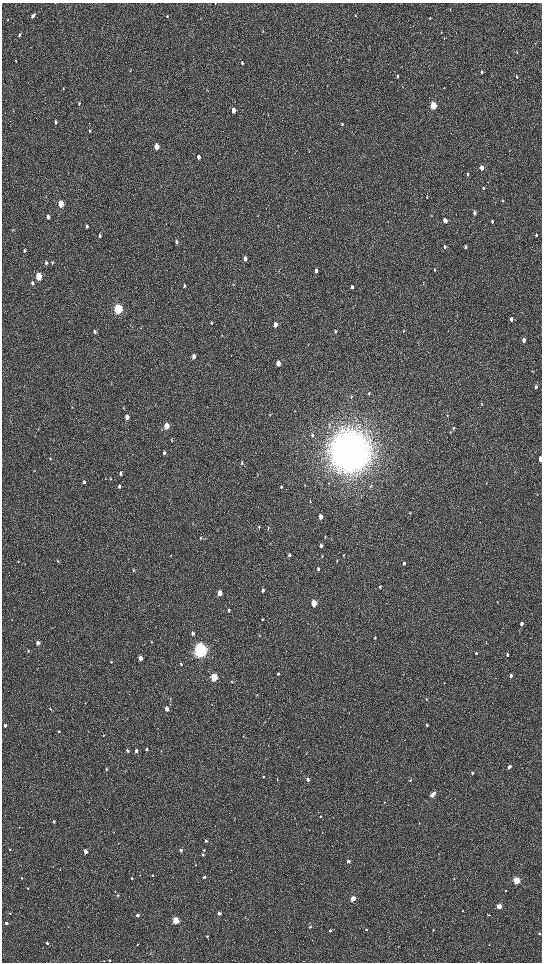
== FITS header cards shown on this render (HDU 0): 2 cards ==
NAXIS1  =                 1080 / length of data axis 1
NAXIS2  =                 1920 / length of data axis 2

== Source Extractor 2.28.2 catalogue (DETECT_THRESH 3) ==
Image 1080 x 1920 px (HDU 0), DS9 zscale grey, zoomed out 1/2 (1 PNG px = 2 x 2 image px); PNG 544 x 964 px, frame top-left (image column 1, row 1919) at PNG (2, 3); no overlay
Background 516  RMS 35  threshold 104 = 3 sigma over >= 5 px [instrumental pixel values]
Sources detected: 204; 2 cannot appear on this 1/2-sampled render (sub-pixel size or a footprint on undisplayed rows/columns) and are not listed; the other 202 listed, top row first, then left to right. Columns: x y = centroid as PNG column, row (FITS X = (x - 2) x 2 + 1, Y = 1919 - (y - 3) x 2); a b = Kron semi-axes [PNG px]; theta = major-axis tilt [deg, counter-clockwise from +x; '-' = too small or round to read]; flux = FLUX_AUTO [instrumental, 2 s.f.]
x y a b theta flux
215 3 3 3 - 4.4e+03
33 16 6 4 51 2.0e+04
167 16 4 3 - 8.1e+03
355 16 3 3 - 4.3e+03
430 18 4 2 - 4.0e+03
263 31 3 2 - 3.3e+03
441 32 3 2 - 3.6e+03
19 35 4 3 - 9.0e+03
444 38 4 3 - 4.9e+03
535 43 3 2 - 2.4e+03
517 53 3 2 - 3.7e+03
15 61 3 3 - 5.2e+03
242 63 4 3 - 1.2e+04
481 72 4 3 - 1.2e+04
397 76 4 3 - 1.3e+04
517 76 4 3 - 9.4e+03
63 89 4 3 - 4.8e+03
79 104 4 3 - 7.9e+03
433 105 4 3 - 3.8e+05
234 110 4 3 - 6.4e+04
56 122 5 3 - 1.2e+04
342 124 5 3 - 8.7e+03
89 131 4 3 - 7.3e+03
156 147 4 3 - 1.1e+05
509 150 3 2 - 2.9e+03
199 157 4 3 - 3.6e+04
482 168 4 3 - 6.8e+04
467 174 4 3 - 9.5e+03
483 188 4 3 - 9.4e+03
427 197 4 2 - 4.0e+03
502 201 3 2 - 4.5e+03
61 204 4 3 - 1.7e+05
474 213 4 3 - 2.4e+04
48 217 4 3 - 2.9e+04
445 220 4 3 - 4.5e+04
492 221 4 3 - 9.9e+03
87 226 4 3 - 1.4e+04
536 235 5 3 - 1.0e+04
100 236 5 3 - 1.1e+04
176 242 5 3 - 1.3e+04
445 247 4 3 - 1.3e+04
465 247 4 3 - 1.1e+04
24 251 4 3 - 1.0e+04
245 259 5 3 - 2.9e+04
46 263 5 4 - 1.5e+04
52 263 6 3 -79 7.3e+03
435 270 4 2 - 5.7e+03
316 271 5 3 - 2.3e+04
39 276 5 3 - 2.8e+05
32 283 5 4 - 1.4e+04
233 285 3 2 - 3.6e+03
184 286 4 3 - 1.1e+04
352 287 5 3 - 1.4e+04
118 309 5 4 - 9.5e+05
511 319 4 3 - 2.4e+04
211 323 5 3 - 7.4e+03
275 325 5 3 - 3.6e+04
94 331 5 4 - 1.2e+04
336 331 4 3 - 6.5e+03
403 331 3 2 - 3.9e+03
222 335 3 2 - 3.3e+03
524 340 4 3 - 3.1e+04
194 356 5 3 - 3.2e+04
278 363 4 3 - 5.6e+04
536 387 4 3 - 1.1e+04
369 393 4 3 - 5.2e+03
352 397 5 1 - 3.8e+03
482 404 4 3 - 5.4e+03
270 415 3 2 - 4.0e+03
447 415 4 2 - 5.1e+03
127 417 5 3 - 4.3e+04
166 426 4 4 - 1.2e+05
454 428 5 3 - 6.5e+03
38 429 3 2 - 2.9e+03
312 435 5 4 - 1.1e+04
171 440 4 2 - 3.6e+03
350 451 15 14 - 2.3e+07
164 453 4 3 - 1.4e+04
50 459 4 3 - 5.5e+03
540 459 4 2 - 7.0e+04
242 462 5 3 - 1.1e+04
121 473 5 4 - 1.3e+04
257 475 2 2 - 3.2e+03
111 479 4 3 - 5.9e+03
84 482 5 3 - 1.1e+04
486 483 2 2 - 2.3e+03
305 485 3 2 - 3.9e+03
119 486 4 3 - 1.2e+04
370 486 5 3 - 8.3e+03
281 487 4 3 - 8.1e+03
310 501 4 2 - 5.1e+03
410 512 3 2 - 4.5e+03
321 517 4 3 - 6.7e+04
192 523 4 3 - 5.2e+03
259 527 5 2 - 5.6e+03
268 528 5 2 - 5.5e+03
325 537 4 3 - 5.8e+03
201 538 4 3 - 7.1e+03
321 545 4 3 - 2.2e+04
171 555 4 2 - 4.1e+03
289 555 4 4 - 1.3e+04
344 555 4 3 - 4.6e+03
322 556 4 3 - 4.4e+03
58 561 4 3 - 4.7e+03
337 561 4 3 - 6.5e+03
404 563 4 3 - 1.5e+04
318 569 4 3 - 1.4e+04
133 570 4 3 - 7.0e+03
380 587 4 3 - 9.2e+03
263 590 4 3 - 1.5e+04
220 593 4 3 - 8.7e+04
497 602 4 2 - 4.0e+03
314 603 4 3 - 2.0e+05
229 610 4 3 - 1.2e+04
263 619 3 3 - 6.0e+03
522 623 4 3 - 2.3e+04
193 633 4 3 - 1.9e+04
375 638 3 2 - 4.8e+03
151 642 3 3 - 4.3e+03
38 643 4 3 - 4.3e+04
486 643 3 2 - 2.6e+03
200 650 6 5 - 3.1e+06
28 651 4 3 - 8.6e+03
476 653 3 2 - 6.4e+03
507 655 3 3 - 1.2e+04
140 658 4 3 - 3.7e+04
111 662 4 3 - 5.1e+03
181 664 4 3 - 7.1e+03
278 674 4 3 - 8.4e+03
511 676 4 3 - 1.9e+04
214 677 4 3 - 4.9e+05
232 682 4 3 - 5.7e+03
444 683 3 2 - 3.4e+03
257 695 4 2 - 4.5e+03
426 699 4 3 - 6.5e+03
50 709 4 3 - 5.6e+03
167 709 4 3 - 3.6e+04
5 725 3 3 - 1.6e+04
427 725 4 3 - 7.6e+03
58 731 3 3 - 7.5e+03
103 735 3 2 - 3.2e+03
243 736 3 2 - 4.2e+03
146 749 4 3 - 1.0e+04
127 750 4 3 - 1.3e+04
136 751 4 3 - 2.2e+04
307 753 3 2 - 3.5e+03
509 767 3 3 - 3.4e+04
106 769 4 3 - 8.3e+03
472 773 3 3 - 1.1e+04
263 776 4 2 - 5.9e+03
308 779 4 3 - 2.7e+04
277 780 3 2 - 3.3e+03
410 780 4 3 - 7.5e+03
434 793 3 2 - 1.4e+04
432 795 4 3 - 5.0e+04
385 802 3 2 - 3.3e+03
408 805 2 2 - 2.9e+03
320 816 3 3 - 4.2e+03
54 822 4 3 - 7.4e+03
419 823 3 2 - 3.6e+03
206 841 3 3 - 9.2e+03
10 850 3 2 - 4.5e+03
180 850 3 3 - 2.0e+04
204 850 3 3 - 9.3e+03
85 851 3 3 - 6.4e+04
203 855 3 3 - 8.9e+03
348 861 3 3 - 2.1e+04
20 865 3 2 - 3.1e+03
195 865 2 2 - 2.8e+03
60 869 4 2 - 3.8e+03
152 875 3 3 - 6.1e+03
204 877 3 3 - 1.3e+04
21 878 3 3 - 4.8e+03
131 878 3 3 - 6.9e+03
454 879 3 2 - 3.6e+03
516 880 3 3 - 5.0e+05
27 888 4 2 - 5.1e+03
506 890 2 2 - 5.1e+03
115 891 4 2 - 3.7e+03
118 895 3 3 - 8.5e+03
353 898 3 3 - 1.2e+05
499 906 3 3 - 1.4e+05
463 911 3 2 - 5.2e+03
10 913 3 3 - 4.3e+03
219 913 3 3 - 2.8e+04
137 915 3 3 - 2.7e+04
488 915 4 3 - 4.8e+03
176 921 3 3 - 4.0e+05
6 923 3 3 - 1.9e+04
310 927 3 3 - 6.9e+03
330 930 3 3 - 1.2e+04
366 930 3 3 - 9.3e+03
433 930 3 2 - 5.1e+03
539 933 3 2 - 9.6e+03
207 936 3 3 - 7.9e+03
47 943 3 3 - 1.3e+04
137 944 3 3 - 4.7e+03
489 945 2 2 - 2.6e+03
398 946 3 2 - 2.0e+03
110 960 3 2 - 4.3e+03
104 961 3 2 - 2.6e+03
478 962 2 1 - 1.9e+03
At the frame edge (FLAGS 8, measured only in part): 3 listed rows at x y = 215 3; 540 459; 478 962
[2 sub-pixel or undisplayed-footprint detections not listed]